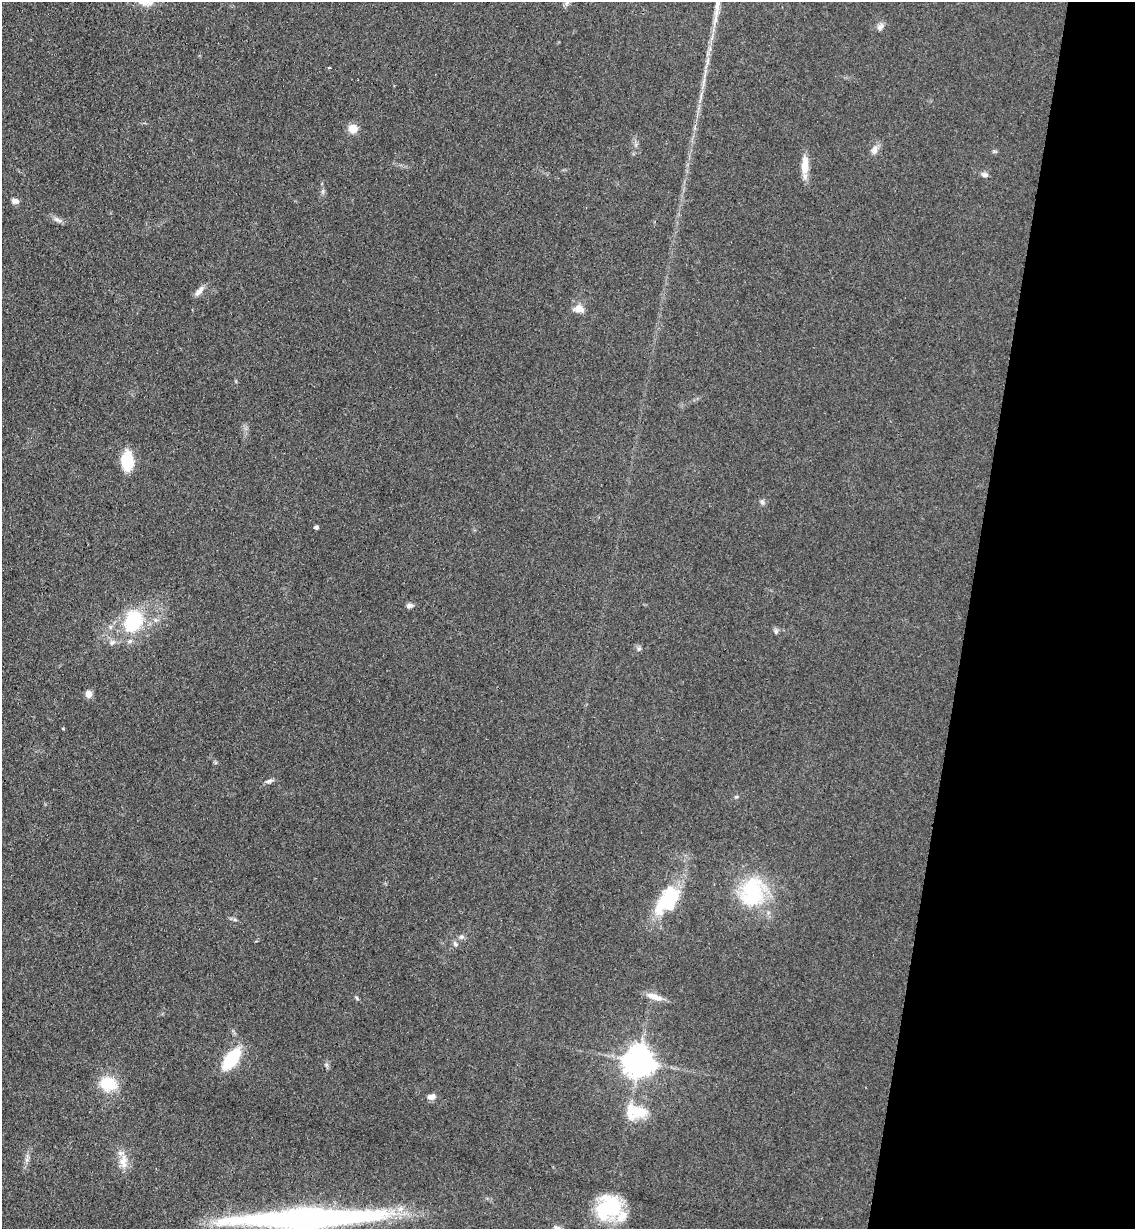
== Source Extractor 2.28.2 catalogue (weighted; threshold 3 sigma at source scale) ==
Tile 8 of 4 x 4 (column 4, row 2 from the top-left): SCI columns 3692-4824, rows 2469-3695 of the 5000 x 4935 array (HDU 1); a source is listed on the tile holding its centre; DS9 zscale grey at full resolution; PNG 1137 x 1231 px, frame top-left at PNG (2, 2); no overlay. Shown black and unused: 15% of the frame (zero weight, under 3 of 4 exposures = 5% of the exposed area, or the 3 px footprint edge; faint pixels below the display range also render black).
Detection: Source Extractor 2.28.2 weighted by HDU 2 'WHT'; one run over the whole footprint, this tile lists its part. Background 0.112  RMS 0.0077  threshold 0.0347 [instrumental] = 3 sigma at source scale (4.5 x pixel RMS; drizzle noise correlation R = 1.50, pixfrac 1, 0.05/0.05 arcsec/px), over >= 5 px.
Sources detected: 43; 2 inside a brighter object's white glare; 1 cosmic-ray / hot-pixel residue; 1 long thin detection or spike segment (spike, bleed or trail) — not listed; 4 inside a brighter listed object's ellipse — not listed separately; the other 35 listed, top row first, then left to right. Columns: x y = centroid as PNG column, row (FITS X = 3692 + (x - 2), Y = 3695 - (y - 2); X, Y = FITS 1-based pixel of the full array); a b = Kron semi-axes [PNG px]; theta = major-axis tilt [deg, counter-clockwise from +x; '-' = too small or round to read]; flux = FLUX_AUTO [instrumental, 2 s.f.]
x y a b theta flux
880 27 10 7 39 3.2
353 129 9 9 - 9.1
874 150 14 8 75 4.7
805 165 24 9 88 11
985 175 9 6 -7 2.4
15 201 8 6 -11 3.6
57 220 13 5 -28 3
199 291 16 6 50 4.2
579 309 12 9 -8 7.3
127 461 16 10 -86 31
762 502 7 5 -46 1.7
316 527 4 4 - 2.2
409 606 8 6 12 2.9
133 621 24 17 65 51
776 631 8 5 -71 1.7
112 642 8 6 3 2.6
639 648 6 5 - 1.5
89 694 9 8 - 4.3
269 781 10 5 16 2.2
736 797 6 4 18 0.98
752 892 42 31 72 58
667 901 38 24 47 43
235 920 6 4 -19 1.3
461 937 7 6 - 2.3
455 944 7 6 - 2
654 997 22 8 -19 7.4
357 998 6 4 -61 1.2
231 1059 17 8 54 60
639 1061 9 9 - 1300
108 1084 15 11 -15 29
431 1097 10 7 8 4.3
638 1112 27 16 -21 21
123 1161 21 10 90 9.6
610 1207 29 28 - 45
556 1228 9 6 -31 2.9
Isophote crosses this tile's border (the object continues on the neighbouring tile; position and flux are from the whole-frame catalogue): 1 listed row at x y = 556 1228